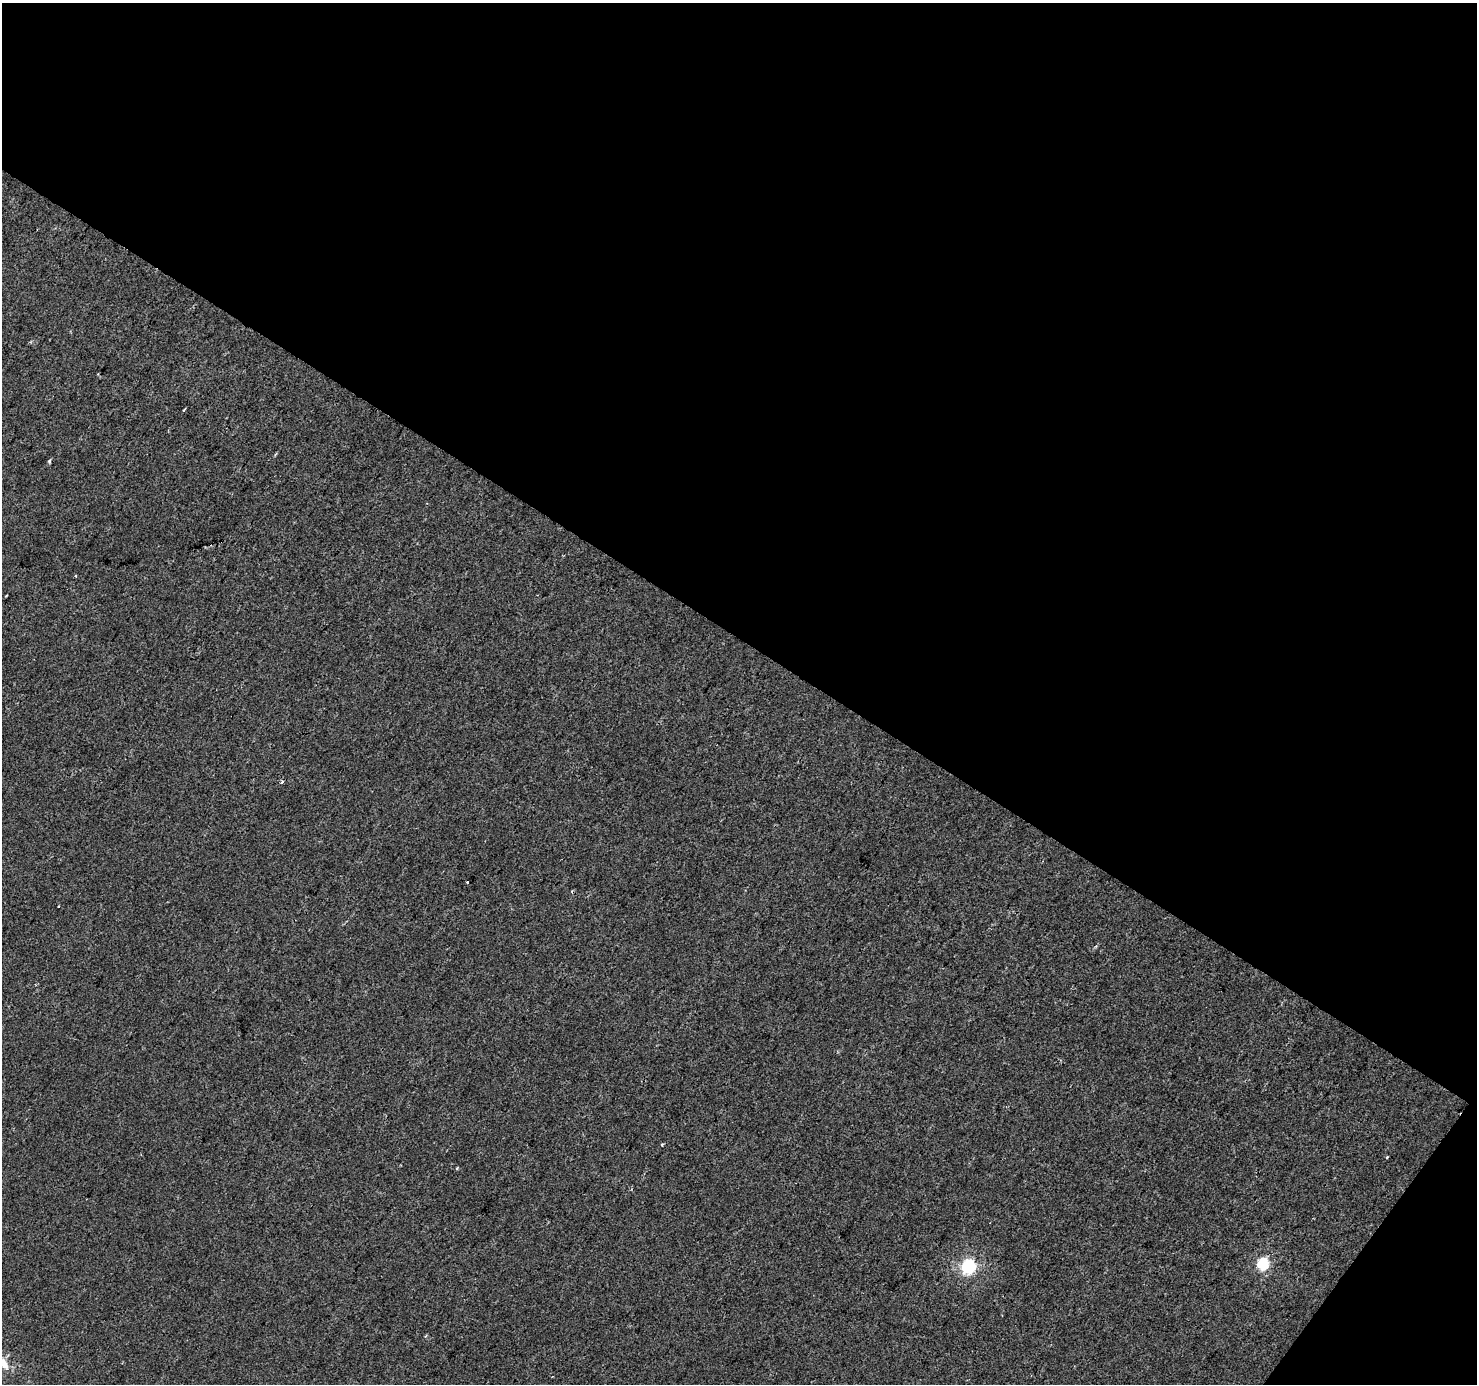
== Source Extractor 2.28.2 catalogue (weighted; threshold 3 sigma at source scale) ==
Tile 2 of 2 x 2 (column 2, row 1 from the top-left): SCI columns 1477-2951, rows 1480-2861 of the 2951 x 2977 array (HDU 1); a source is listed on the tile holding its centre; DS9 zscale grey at full resolution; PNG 1479 x 1386 px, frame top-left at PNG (2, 3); no overlay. Shown black and unused: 48% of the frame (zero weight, under 2 of 3 exposures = <1% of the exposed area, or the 3 px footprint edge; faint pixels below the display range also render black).
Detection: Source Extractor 2.28.2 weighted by HDU 2 'WHT'; one run over the whole footprint, this tile lists its part. Background -2.54e-04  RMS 0.0045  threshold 0.0201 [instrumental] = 3 sigma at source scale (4.5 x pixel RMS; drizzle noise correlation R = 1.50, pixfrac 1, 0.0396/0.0396 arcsec/px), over >= 5 px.
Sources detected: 15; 1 inside a brighter listed object's ellipse — not listed separately; the other 14 listed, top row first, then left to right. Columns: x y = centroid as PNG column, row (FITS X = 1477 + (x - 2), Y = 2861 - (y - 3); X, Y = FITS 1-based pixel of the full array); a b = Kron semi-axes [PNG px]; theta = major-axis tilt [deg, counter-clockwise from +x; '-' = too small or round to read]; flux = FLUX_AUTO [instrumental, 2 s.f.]
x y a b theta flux
184 410 3 2 - 0.72
49 461 5 4 - 0.77
76 576 3 2 - 0.42
6 596 3 2 - 0.31
282 782 3 3 - 1.6
467 882 3 2 - 1.7
58 906 3 3 - 0.91
662 1145 3 3 - 0.82
1387 1157 3 3 - 1.8
457 1168 5 3 - 0.37
1263 1264 6 5 - 44
968 1267 6 6 - 87
426 1336 5 3 - 0.5
5 1365 15 11 -47 4.1
Isophote crosses this tile's border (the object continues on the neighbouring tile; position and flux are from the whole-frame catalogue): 1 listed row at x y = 5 1365